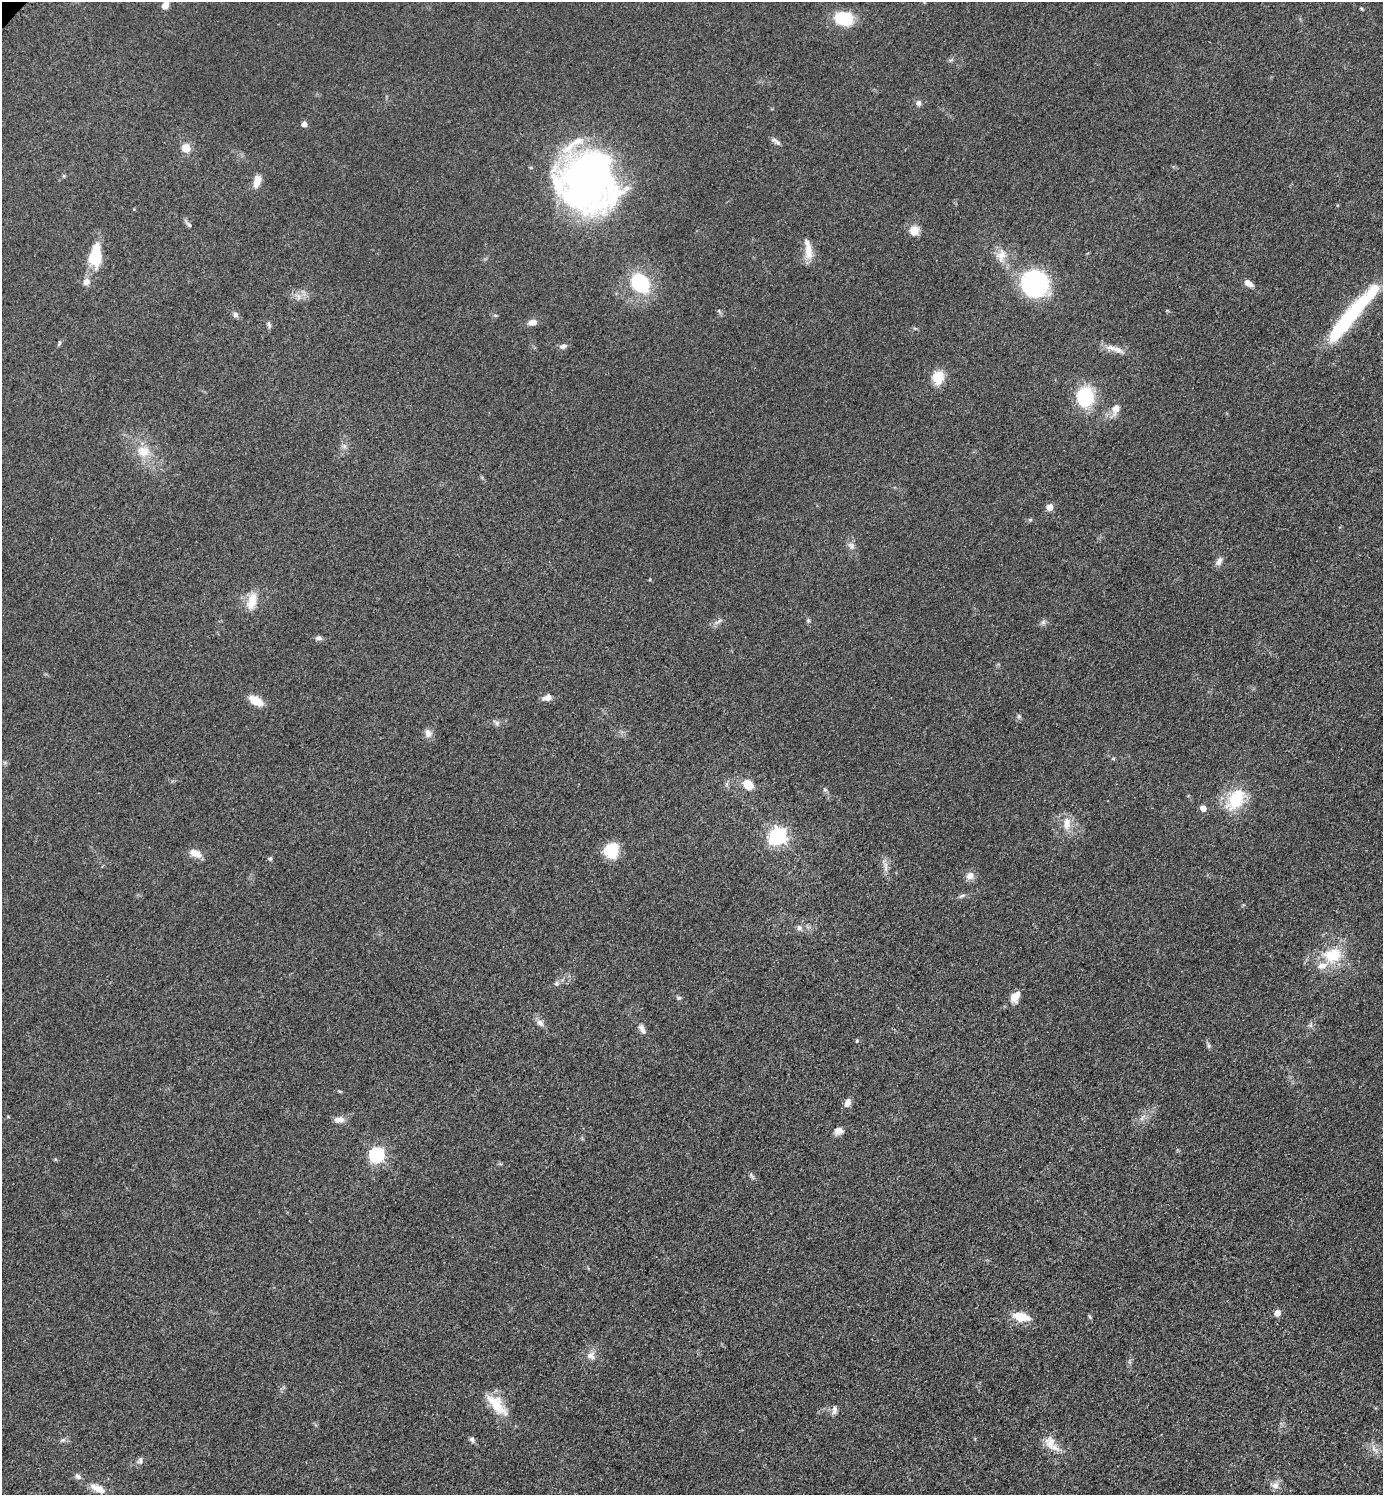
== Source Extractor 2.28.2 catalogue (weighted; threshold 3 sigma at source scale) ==
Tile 6 of 4 x 4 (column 2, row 2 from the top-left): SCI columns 1592-2972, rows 3005-4497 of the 6048 x 6047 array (HDU 1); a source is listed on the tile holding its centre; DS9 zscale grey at full resolution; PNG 1385 x 1497 px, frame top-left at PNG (2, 2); no overlay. Shown black and unused: <1% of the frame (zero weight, under 3 of 5 exposures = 4% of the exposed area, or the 3 px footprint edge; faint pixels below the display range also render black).
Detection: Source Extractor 2.28.2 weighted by HDU 2 'WHT'; one run over the whole footprint, this tile lists its part. Background 0.0497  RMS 0.0055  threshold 0.0245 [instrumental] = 3 sigma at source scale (4.5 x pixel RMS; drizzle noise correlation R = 1.50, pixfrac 1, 0.05/0.05 arcsec/px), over >= 5 px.
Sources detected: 86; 2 inside a brighter object's white glare — not listed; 1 inside a brighter listed object's ellipse — not listed separately; the other 83 listed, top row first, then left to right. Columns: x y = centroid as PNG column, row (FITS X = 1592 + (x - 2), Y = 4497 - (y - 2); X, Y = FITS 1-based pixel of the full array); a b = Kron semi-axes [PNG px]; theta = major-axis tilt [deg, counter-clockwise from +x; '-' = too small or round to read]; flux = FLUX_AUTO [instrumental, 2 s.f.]
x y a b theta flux
165 5 9 6 58 4.1
1361 8 5 3 - 0.53
844 18 14 10 -13 31
918 103 7 7 - 1.8
304 124 6 5 - 2.6
776 141 14 5 -34 1.8
186 148 9 9 - 5.4
257 181 15 8 75 5
588 182 53 48 -78 300
189 225 11 4 -49 1.3
914 231 12 11 - 5.1
808 251 24 9 -88 7.1
1001 255 18 13 78 6.7
96 257 23 17 81 16
86 282 9 8 - 3.2
640 283 19 14 -49 37
1035 283 16 16 - 160
1249 283 11 6 -32 3.4
298 297 7 5 -89 1.6
719 311 6 3 -72 0.7
235 314 7 6 - 1.6
1349 317 81 12 49 60
532 322 9 7 14 3.7
269 324 11 4 -76 1.3
59 343 6 4 72 0.78
563 346 10 7 13 1.9
1110 348 18 7 -7 4.8
938 377 16 13 82 9.2
1085 396 20 17 88 28
1116 408 13 9 76 4.5
143 451 17 15 -15 9.7
1050 507 5 5 - 5.7
1030 520 6 4 19 0.71
851 546 11 7 -63 2.4
1219 561 12 7 56 2.7
252 601 24 11 74 8.4
718 621 15 4 31 1.8
1043 622 7 6 - 1.4
319 638 8 6 1 1.7
547 698 10 7 10 3.6
256 701 18 9 -27 6.8
1019 716 6 4 47 0.92
497 723 7 6 - 1.3
428 733 11 9 -68 3
748 784 9 8 - 10
825 790 6 4 -19 0.77
1236 799 31 19 56 21
1203 808 6 5 - 3.4
1067 823 18 9 86 6.1
778 836 7 7 - 160
611 851 16 14 80 16
195 853 15 8 -21 5.2
270 859 6 4 73 0.88
886 867 16 5 -90 2.7
970 876 10 10 - 3.6
962 896 10 4 23 1.3
799 928 8 6 90 1.6
1332 955 27 20 10 19
556 983 7 5 61 1.1
1015 997 14 10 58 5.3
679 998 6 5 - 0.89
540 1023 11 7 -44 2.5
1311 1025 7 4 89 1.1
642 1029 11 6 -60 2.6
857 1041 5 4 - 0.62
1209 1046 7 4 -71 0.97
848 1102 11 7 65 3
339 1119 12 7 1 3.4
838 1131 10 8 24 3.5
376 1155 7 7 - 81
1277 1313 6 5 - 4.1
1089 1316 7 3 -71 0.72
1021 1317 15 8 -10 13
591 1355 12 11 - 3.7
497 1405 33 13 -48 14
834 1410 11 6 80 2.1
472 1439 7 6 - 1.4
1050 1443 22 13 -71 8
1374 1449 13 4 -41 2.5
140 1460 10 6 73 1.6
78 1476 9 6 -44 1.8
1275 1485 12 9 1 3.2
98 1489 19 9 -25 6
Isophote crosses this tile's border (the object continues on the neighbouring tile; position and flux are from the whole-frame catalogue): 1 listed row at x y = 165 5